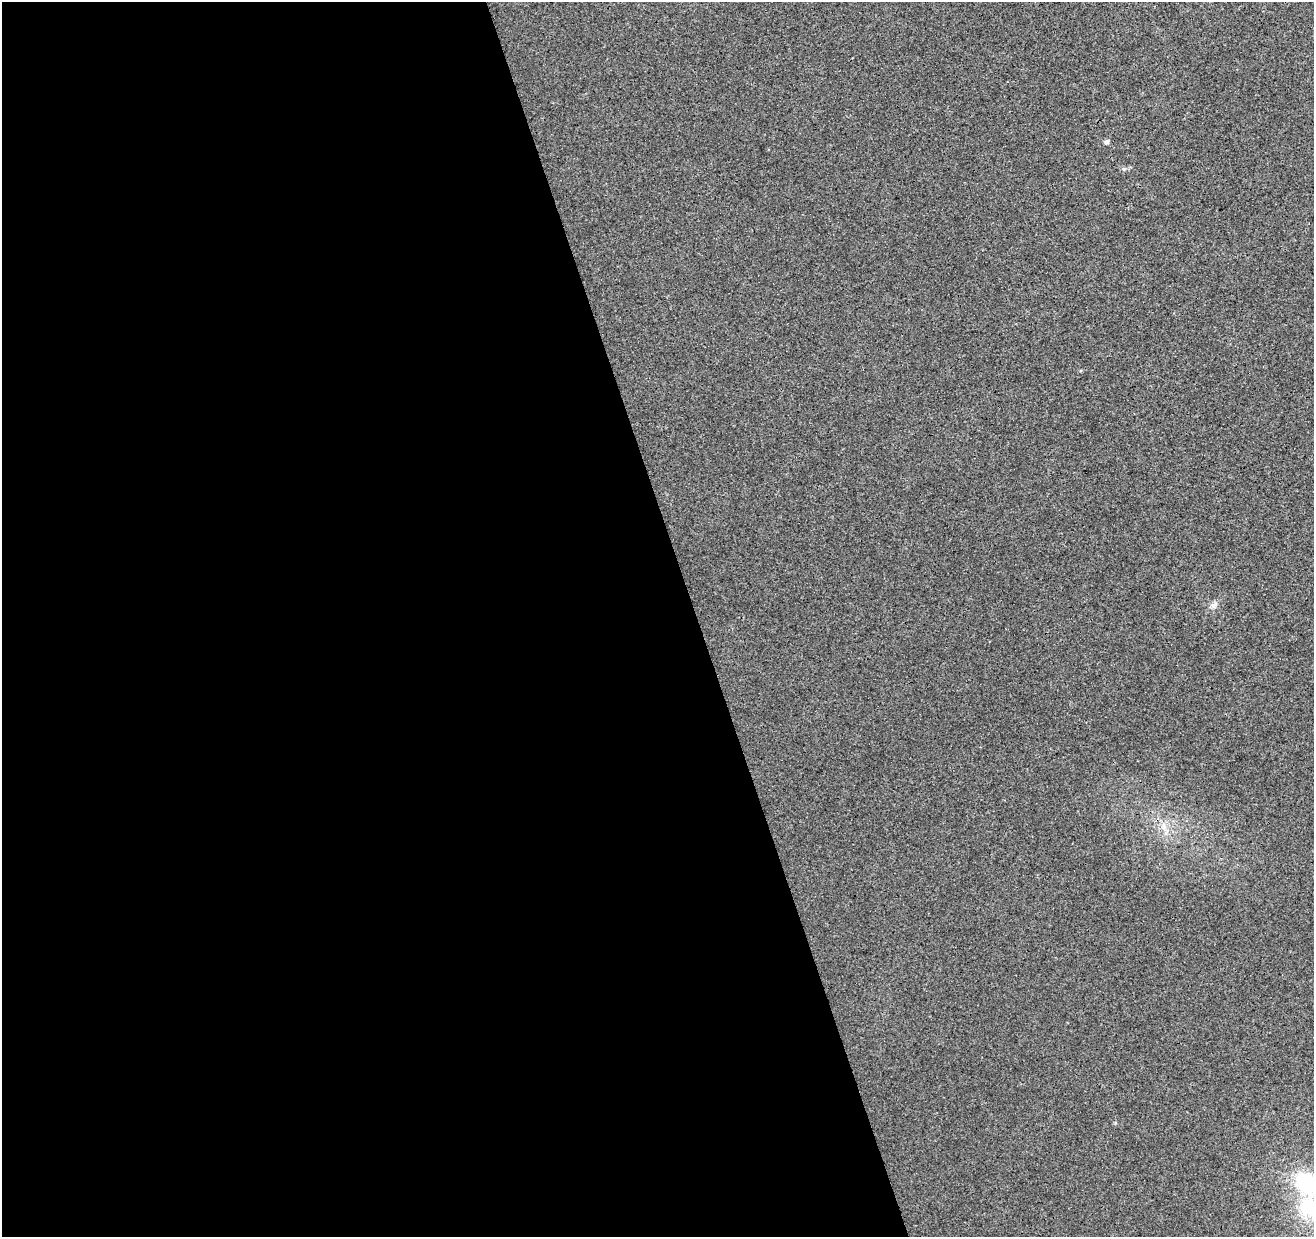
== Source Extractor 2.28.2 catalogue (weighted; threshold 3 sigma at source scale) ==
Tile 9 of 4 x 4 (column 1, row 3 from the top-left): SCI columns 58-1369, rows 1361-2595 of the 5363 x 5139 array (HDU 1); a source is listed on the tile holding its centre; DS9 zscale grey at full resolution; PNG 1316 x 1239 px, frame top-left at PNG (2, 2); no overlay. Shown black and unused: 53% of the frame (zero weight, under 3 of 4 exposures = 5% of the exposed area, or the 3 px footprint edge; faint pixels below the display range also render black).
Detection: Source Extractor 2.28.2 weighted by HDU 2 'WHT'; one run over the whole footprint, this tile lists its part. Background 0.00135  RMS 0.0036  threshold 0.0163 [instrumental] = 3 sigma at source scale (4.5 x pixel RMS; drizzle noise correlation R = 1.50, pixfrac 1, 0.0396/0.0396 arcsec/px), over >= 5 px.
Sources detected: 5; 1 inside a brighter listed object's ellipse — not listed separately; the other 4 listed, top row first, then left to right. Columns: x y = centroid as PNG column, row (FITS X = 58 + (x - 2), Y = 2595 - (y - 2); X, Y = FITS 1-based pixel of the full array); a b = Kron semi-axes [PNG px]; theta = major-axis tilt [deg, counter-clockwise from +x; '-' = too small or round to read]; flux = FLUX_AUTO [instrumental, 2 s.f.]
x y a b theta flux
1107 141 6 6 - 0.87
1214 605 11 7 39 1.6
1164 827 8 7 - 1.7
1308 1183 33 24 -32 24
Isophote crosses this tile's border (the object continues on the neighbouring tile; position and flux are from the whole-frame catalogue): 1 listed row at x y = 1308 1183